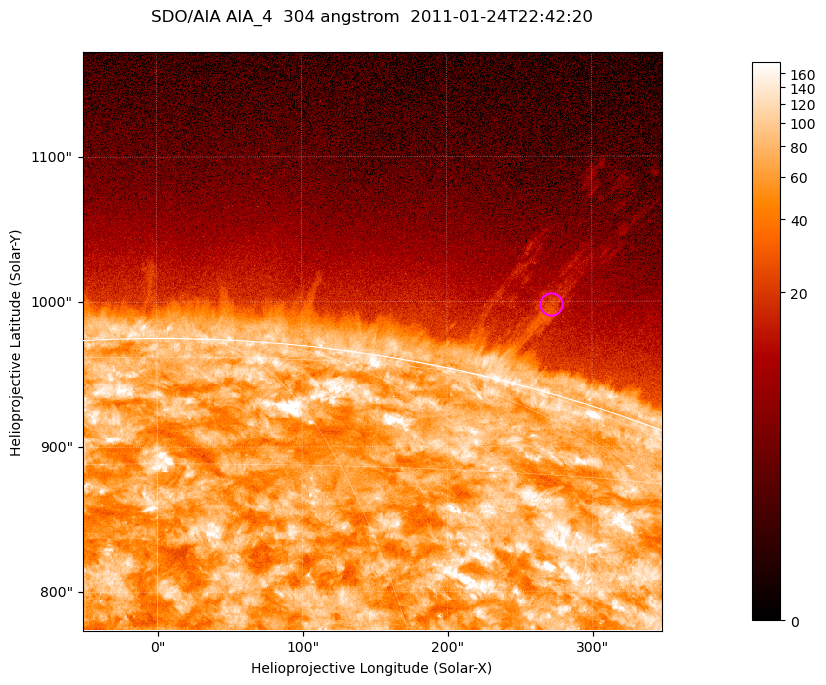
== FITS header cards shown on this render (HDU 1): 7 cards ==
TELESCOP= 'SDO/AIA '           / For AIA: SDO/AIA
INSTRUME= 'AIA_4   '           / For AIA: AIA_ATA1, AIA_ATA2, AIA_ATA3 or AIA_AT
WAVELNTH=                  304 / [angstrom] Wavelength
WAVEUNIT= 'angstrom'           / Wavelength unit: angstrom
DATE-OBS= '2011-01-24T22:42:20.124' / [ISO] Date when observation started; ISO 8
CTYPE1  = 'HPLN-TAN'           / CTYPE1; Typically HPLN
CTYPE2  = 'HPLT-TAN'           / CTYPE2; Typically HPLT

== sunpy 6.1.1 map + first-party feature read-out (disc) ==
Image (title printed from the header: SDO/AIA AIA_4  304 angstrom  2011-01-24T22:42:20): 665 x 665 px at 0.6 arcsec/px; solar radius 975 arcsec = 1625 px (partial field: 2.4% of the solar disc is inside the frame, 46% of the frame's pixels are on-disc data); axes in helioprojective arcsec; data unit not stated in the header (colour bar unlabelled)
Orientation: roll -0.132 deg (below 1 deg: not rotated)
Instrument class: DISC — disc imager (sunpy class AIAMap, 304 A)
Bright regions (active regions / flare kernels): reference = the on-disc median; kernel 5 px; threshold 5 sigma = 127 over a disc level ~70.6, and >= 1.15x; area >= 442 px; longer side >= 8 px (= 4.8 arcsec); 0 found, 0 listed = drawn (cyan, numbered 1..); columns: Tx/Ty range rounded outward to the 2 arcsec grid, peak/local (2 s.f.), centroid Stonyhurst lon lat
Off-limb structures (1.02-1.3 R_sun): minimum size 221 px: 6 found; the strongest spans PA ~345 deg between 1.03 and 1.11 R_sun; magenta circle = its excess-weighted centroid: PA ~345 deg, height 1.06 R_sun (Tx ~272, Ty ~998 arcsec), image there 2.4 x the reference